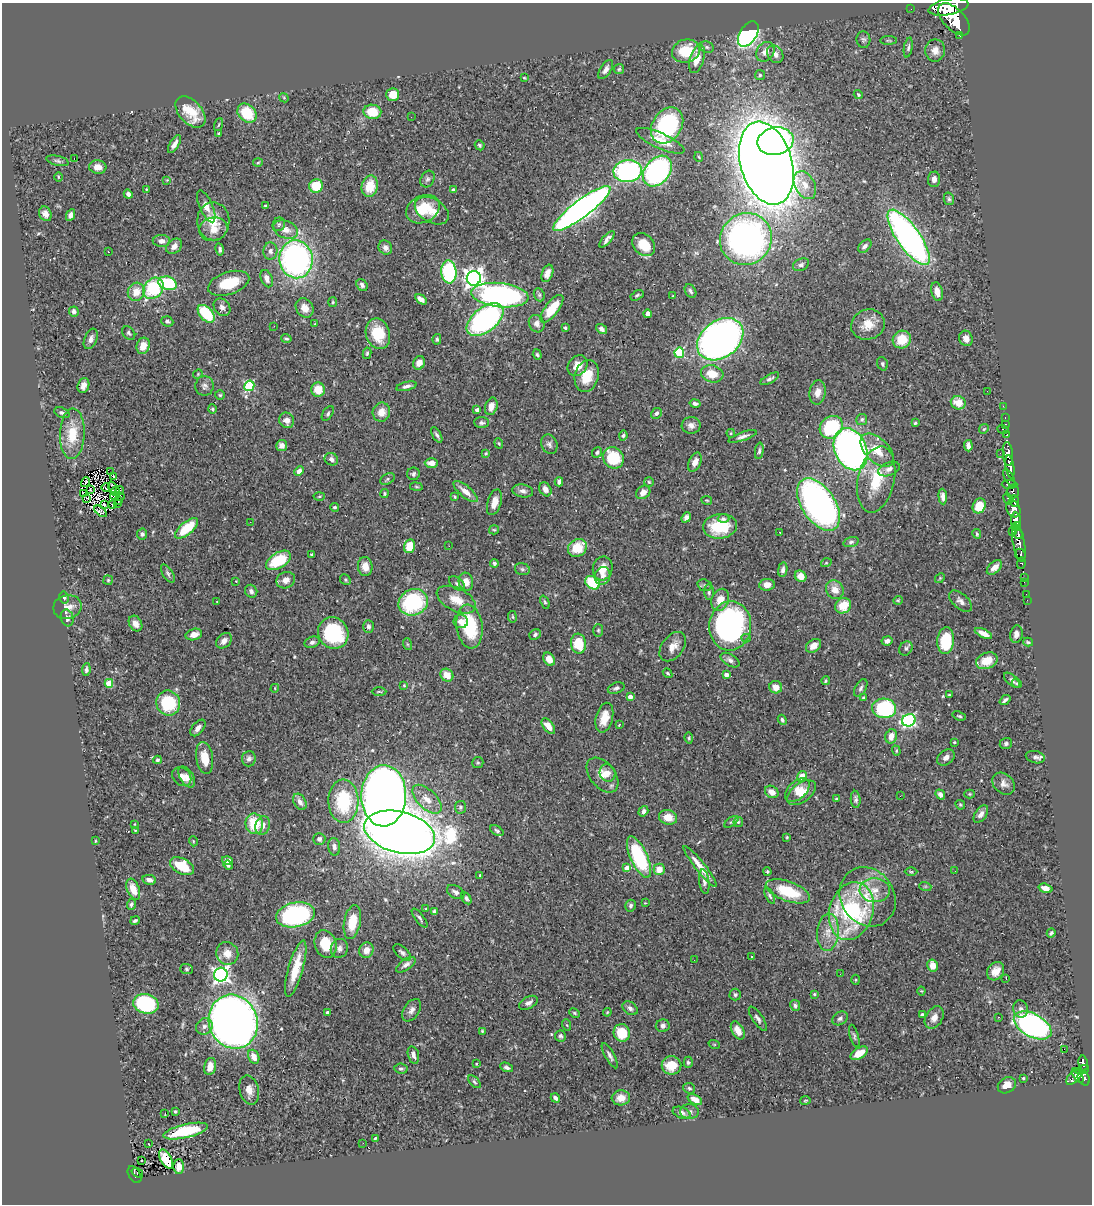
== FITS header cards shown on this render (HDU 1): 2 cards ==
NAXIS1  =                 1090
NAXIS2  =                 1202

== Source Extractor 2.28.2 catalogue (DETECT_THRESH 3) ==
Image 1090 x 1202 px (HDU 1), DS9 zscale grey, 1 PNG px = 1 image px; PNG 1094 x 1206 px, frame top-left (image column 1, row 1202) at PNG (2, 3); each listed source drawn as its Kron ellipse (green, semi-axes under 4 px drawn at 4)
Background 0.737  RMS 0.029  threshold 0.0865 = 3 sigma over >= 5 px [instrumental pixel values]
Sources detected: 497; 2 with non-positive FLUX_AUTO (blend fragments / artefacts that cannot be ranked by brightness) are neither listed nor drawn; the other 495 listed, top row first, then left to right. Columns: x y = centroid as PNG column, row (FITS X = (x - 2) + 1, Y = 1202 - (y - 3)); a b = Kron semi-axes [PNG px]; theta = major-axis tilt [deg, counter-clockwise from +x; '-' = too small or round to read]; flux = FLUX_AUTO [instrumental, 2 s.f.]
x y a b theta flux
948 7 20 8 11 4700
911 9 2 2 - 8.2
954 19 20 10 -46 5100
748 34 14 8 57 470
960 35 3 3 - 68
863 40 8 7 - 4.4
888 40 8 3 1 2.4
707 47 7 5 -22 4.5
908 48 10 4 81 4.6
935 50 11 10 - 15
686 51 14 11 15 63
765 52 10 8 53 16
775 54 9 7 -51 11
697 59 15 7 73 30
619 69 5 5 - 2.7
606 70 11 5 57 9.1
760 75 5 5 - 3
524 78 3 2 - 1.5
393 94 6 6 - 33
858 95 5 3 - 2.5
284 98 5 3 - 1.9
190 112 18 11 -48 47
372 112 9 7 -8 45
247 113 10 8 -44 65
411 117 2 2 - 2.1
218 125 7 3 71 2.1
667 125 19 14 56 230
219 134 4 3 - 3.8
660 141 26 7 -24 35
775 141 18 13 10 560
174 144 10 4 59 11
480 145 5 4 - 3.6
699 157 5 3 - 1.7
74 159 2 2 - 24
58 161 11 4 -14 4.9
258 163 5 3 - 2.2
766 163 42 25 -74 5500
98 167 8 7 - 15
628 171 14 11 7 350
657 171 17 12 49 410
58 177 4 3 - 1.6
427 179 9 6 60 5.3
934 179 7 6 - 9.8
167 180 4 4 - 1.8
805 185 15 10 -62 22
316 186 7 6 - 60
370 186 11 8 77 44
146 189 4 3 - 2.1
453 190 4 3 - 3.1
128 194 5 4 - 7.3
949 199 6 5 - 4
265 205 3 3 - 2.3
206 206 17 6 -66 19
582 208 35 8 37 1400
423 209 18 13 28 55
432 211 18 12 -30 31
45 214 7 6 - 11
71 215 6 4 63 8.4
213 221 19 16 -88 44
279 224 7 6 - 4.2
213 229 14 11 14 23
286 229 13 8 -21 19
909 237 33 11 -55 790
607 239 10 4 48 8.4
746 239 27 25 48 770
161 241 9 6 -2 11
644 245 13 10 -45 45
174 246 9 6 40 11
865 246 8 5 44 7.5
385 248 7 6 - 7.9
220 249 6 4 -79 4.8
270 251 8 7 - 8.4
108 252 3 2 - 2.5
296 259 19 16 -82 600
801 265 8 6 25 5.3
449 272 11 7 -86 200
547 273 9 5 69 12
474 278 7 7 - 1200
267 279 9 5 -70 11
168 283 9 6 -18 110
229 283 21 11 18 61
362 285 6 5 - 6.1
153 288 11 9 52 130
690 291 7 5 -58 5.6
937 291 9 5 -76 15
136 292 9 8 - 26
500 295 29 12 -6 520
539 295 7 5 -69 3.7
637 295 7 4 30 3.5
672 296 4 2 - 1.3
421 299 6 4 -33 11
333 302 5 4 - 2.6
222 307 9 7 -51 8.3
305 308 10 8 -58 18
552 309 17 6 52 55
74 312 5 4 - 7.1
206 314 10 6 -48 91
648 314 4 4 - 7.6
485 320 21 12 39 400
167 321 6 5 - 3.9
315 324 2 2 - 1.5
537 324 9 7 -61 11
868 324 17 15 20 31
274 326 2 2 - 1.3
565 328 3 3 - 3.1
601 329 6 4 -36 6.1
129 333 7 5 -46 4.2
378 334 15 12 -71 61
966 338 8 6 -72 12
91 339 11 6 67 9.7
286 339 5 4 - 2.8
437 339 5 4 - 2.9
720 339 25 18 37 1200
902 339 9 8 - 41
143 346 8 6 71 22
367 353 6 4 80 3.3
679 353 5 5 - 130
537 354 5 4 - 3.1
419 363 7 6 - 15
882 364 7 5 -70 4.1
578 366 11 9 49 20
198 374 5 4 - 1.9
712 374 11 8 -14 34
587 376 16 12 73 44
770 379 10 4 29 5.2
83 385 7 5 74 11
205 386 10 9 - 7.8
249 386 5 5 - 150
407 386 10 4 13 6.7
318 390 7 6 - 34
987 391 2 2 - 0.91
818 392 12 8 81 15
220 395 5 5 - 2.8
695 403 5 3 - 4.7
958 403 7 6 - 27
491 406 9 6 73 16
1003 406 2 2 - 8.9
212 409 4 4 - 2.3
477 410 4 4 - 12
381 412 9 8 - 20
62 413 8 5 -22 5.2
328 413 8 5 57 3.8
656 413 6 5 - 5
1005 418 3 2 - 18
862 419 5 5 - 4.7
287 420 8 7 - 15
482 423 7 5 -3 4.5
915 423 3 3 - 2.3
1005 424 3 2 - 22
691 425 9 8 - 10
831 427 12 10 43 120
984 429 5 4 - 2.8
1003 429 6 3 -14 83
731 433 4 3 - 2.2
72 434 25 12 88 54
437 435 8 4 -60 5
623 435 5 4 - 4
1007 435 3 3 - 35
743 436 14 4 19 7.7
499 443 5 4 - 2.2
549 444 10 8 -68 6.9
282 445 5 5 - 11
968 446 6 4 -85 7.8
851 449 22 16 -66 960
877 450 20 11 -45 34
759 451 8 4 82 4.5
597 452 5 5 - 4.3
486 453 4 4 - 1.9
1000 453 2 2 - 3.1
1008 454 12 5 -85 1600
613 458 11 10 - 89
331 459 7 6 - 7.4
695 462 10 6 66 13
431 463 6 4 -1 16
1010 467 11 4 -81 1300
889 469 11 6 21 8.7
299 471 5 4 - 9.2
110 472 2 2 - 1.2
413 474 6 6 - 5
114 476 3 2 - 2.5
1009 478 10 4 -61 500
388 479 8 5 29 4.2
876 479 33 18 78 80
86 482 5 2 - 1.6
559 482 4 4 - 8.5
649 482 5 5 - 3
1009 484 8 4 -3 540
416 487 6 3 -9 2.2
106 488 4 2 - 2.4
112 488 6 2 -71 3.6
545 489 7 5 -57 13
90 490 3 2 - 2.4
120 490 4 2 - 1.6
115 491 5 3 - 2.2
465 491 15 5 -40 19
523 491 10 6 -10 8.5
1013 491 7 6 - 470
643 492 8 6 38 14
83 494 3 2 - 1.4
384 494 4 4 - 2.5
115 496 4 3 - 1.1
319 496 5 3 - 2.1
120 497 2 2 - 1.3
455 497 4 3 - 2.5
943 497 8 4 -85 8.2
86 498 3 2 - 1.1
1008 499 6 3 -67 150
707 500 5 3 - 1.8
118 501 3 2 - 0.14
1014 501 6 3 -83 390
494 502 13 7 72 19
112 504 4 3 - 3.3
117 504 2 2 - 0.65
819 504 29 16 -56 800
105 505 4 2 - 2
979 506 8 6 63 38
334 507 4 4 - 3.1
1013 509 9 6 -61 1000
101 511 7 4 -39 0.77
686 517 5 4 - 9.6
723 518 6 4 0 4.5
1016 520 8 5 -88 2200
250 522 2 2 - 3.2
720 526 17 12 6 86
1016 526 5 3 - 700
187 528 14 6 40 70
494 530 5 4 - 2.2
1012 531 4 2 - 100
780 533 3 2 - 3
142 534 5 5 - 4.4
977 534 5 3 - 2.2
1018 534 5 3 - 350
851 542 8 5 15 4.2
1019 543 19 6 -80 1100
409 546 7 5 75 43
449 546 2 2 - 8.5
577 548 10 8 36 51
1020 554 6 5 - 310
311 555 4 3 - 2.2
278 560 14 8 32 78
494 563 4 4 - 5.6
826 563 5 3 - 1.9
1021 563 6 3 75 120
365 567 9 7 -83 21
994 567 9 5 43 14
603 568 12 10 76 27
522 569 8 5 -15 4.4
783 570 7 4 80 6.6
168 573 10 5 -58 5.1
602 576 9 7 65 9.7
801 576 6 5 - 21
1024 577 2 2 - 7.5
940 578 5 4 - 2.1
108 580 5 4 - 2.5
286 580 9 8 - 13
345 580 6 5 - 2.9
236 581 3 3 - 1.2
466 582 9 7 -80 16
1024 582 2 2 - 8.7
457 583 9 5 -37 5.3
593 583 8 6 -34 85
705 585 7 5 -20 4.8
767 585 8 6 6 15
835 590 9 8 - 20
251 591 6 6 - 6.8
709 592 8 5 -85 4.6
1026 594 2 2 - 6.2
64 597 6 4 -76 3.5
456 600 21 11 -26 33
720 600 11 8 67 24
898 600 5 4 - 2.2
1027 600 2 2 - 2.9
960 601 13 7 -42 9
217 602 3 3 - 1.7
413 602 15 13 24 180
545 602 7 4 -67 3.1
843 606 8 7 - 37
67 607 14 12 12 19
512 617 6 3 -81 2
67 618 8 6 -76 6.4
461 621 7 6 - 12
135 623 8 6 -59 13
368 626 6 5 - 5.5
730 626 24 21 84 420
469 627 22 13 -82 110
598 630 6 5 - 3.1
333 633 16 14 -52 150
983 633 9 4 -26 14
194 634 8 5 16 17
1016 634 8 6 79 9
535 635 6 5 - 4.2
746 638 5 4 - 2.9
224 641 9 6 44 11
887 641 5 4 - 10
946 641 13 8 84 89
312 642 8 5 18 5.6
1028 642 5 3 - 3.2
407 644 6 4 -71 2.2
579 644 10 7 -81 57
813 646 8 6 36 19
673 647 16 10 52 20
906 648 7 6 - 5.3
549 659 7 5 -57 17
730 660 10 6 -30 7
987 661 11 8 21 37
86 670 6 4 83 4.6
667 673 5 3 - 2.4
447 675 7 6 - 21
726 675 4 4 - 13
1012 680 10 5 -41 5.6
826 681 4 3 - 2.4
109 683 4 4 - 47
1017 683 5 4 - 2.6
404 685 3 3 - 1.7
776 687 6 6 - 15
275 688 4 3 - 1.7
616 688 9 5 19 5.4
861 688 10 5 61 5.2
379 692 7 3 0 2.4
949 695 3 2 - 1.9
630 697 4 4 - 19
864 698 3 3 - 4.4
1005 700 6 3 40 4.7
168 703 12 12 - 97
884 708 12 9 -3 180
959 716 7 3 -18 2.8
604 718 15 8 75 26
782 720 5 4 - 4.3
909 720 7 6 - 350
619 725 3 2 - 2.8
548 726 9 5 -52 23
198 728 10 5 50 9.2
891 736 7 5 76 18
689 738 5 4 - 2.5
954 742 4 3 - 1.8
1006 744 6 5 - 4.4
896 751 5 4 - 2.4
946 757 10 7 38 10
1035 757 10 6 -13 6.2
205 758 16 8 -81 31
249 759 8 7 - 6.3
157 760 4 3 - 4.1
478 763 5 5 - 2.9
607 773 9 8 - 11
603 775 20 12 -51 26
802 776 5 4 - 19
182 777 10 8 -43 15
187 777 11 6 -58 13
1004 784 12 9 -41 12
797 790 14 9 42 21
772 792 7 5 -35 20
801 793 17 9 37 24
970 794 5 4 - 2.3
940 795 5 4 - 7.6
384 796 30 22 89 2500
900 796 3 2 - 2.2
427 799 18 9 -44 24
836 799 3 3 - 2
856 799 8 5 -85 5
343 801 22 15 -89 140
300 802 9 6 -60 10
960 805 5 4 - 2.7
460 807 6 5 - 4.9
643 811 5 4 - 6.7
981 814 10 5 54 8.8
668 817 9 7 -17 25
731 822 8 4 35 3.7
738 822 5 5 - 2.7
134 824 3 2 - 1.3
254 824 10 8 -82 62
263 825 9 7 71 12
135 830 4 3 - 1.5
497 831 7 4 -33 3.6
400 832 36 20 -14 6100
787 837 3 2 - 1.9
319 839 6 6 - 6.9
95 841 4 3 - 1.8
193 841 5 3 - 1.8
334 847 9 6 -81 7.7
639 857 22 8 -65 170
228 860 5 4 - 7.6
228 865 5 4 - 5.2
182 866 13 7 -28 62
700 866 26 5 -52 27
627 868 4 4 - 25
659 869 5 5 - 26
955 871 2 2 - 1.4
767 872 4 3 - 2.7
911 872 6 4 -1 2.2
480 875 3 3 - 2.3
149 880 7 5 -11 9.4
704 882 12 5 -82 7.4
925 886 6 4 -18 2.1
1045 888 7 4 -17 15
133 889 11 6 -68 29
875 890 15 12 -3 27
788 891 23 10 -20 79
456 892 9 6 -31 6.8
770 896 9 4 -65 4.4
868 897 31 27 -57 93
466 898 6 4 -58 4.5
645 903 3 3 - 1.4
131 904 5 4 - 4.1
631 906 6 5 - 4.6
426 909 3 3 - 1.7
851 911 29 22 73 320
435 912 4 3 - 6.2
295 915 20 12 11 320
420 918 11 4 -52 5.2
135 921 5 3 - 3.4
352 922 17 8 79 44
828 932 19 11 85 29
1051 933 4 3 - 3.3
326 944 14 10 -71 46
339 948 10 8 66 8.7
366 950 8 7 - 17
227 953 11 11 - 23
402 953 10 5 -41 5.6
752 956 3 3 - 8.5
694 960 3 2 - 2.1
406 965 11 5 35 8.6
933 965 6 5 - 21
296 968 29 7 74 51
187 969 6 5 - 3.4
996 971 10 8 53 20
840 974 3 2 - 1.4
221 975 7 7 - 660
1006 978 3 2 - 1.7
856 980 5 3 - 1.8
921 991 4 4 - 1.8
814 994 4 4 - 2.5
735 995 6 5 - 4.2
528 1003 10 6 28 8
146 1004 13 9 -15 220
795 1006 6 5 - 5.2
630 1008 8 6 -37 7.2
1021 1009 9 7 -76 6.6
411 1010 12 7 57 11
328 1012 3 3 - 6.8
607 1012 4 3 - 1.9
574 1013 5 3 - 2.5
922 1015 4 3 - 4.2
999 1017 3 2 - 1.8
840 1018 8 6 34 5.4
934 1018 12 8 60 14
758 1019 14 5 -56 7.7
233 1022 27 24 -70 2100
567 1025 6 3 -70 2.1
1033 1025 20 11 -29 570
204 1026 8 7 - 8.6
663 1026 7 6 - 7.6
738 1030 10 6 -62 18
482 1031 4 4 - 2.4
622 1033 9 8 - 52
560 1036 5 5 - 4.4
854 1036 12 3 -74 3.9
714 1044 6 3 -18 1.9
1064 1049 2 2 - 1200
859 1053 9 5 32 31
413 1055 9 5 -74 9
610 1056 14 4 -61 7.5
254 1057 7 5 -65 19
688 1062 5 4 - 3.8
1083 1063 7 4 -79 220
477 1064 4 2 - 1.4
672 1065 10 9 - 38
210 1066 9 6 78 20
507 1067 7 4 -23 4.9
401 1069 7 5 -7 4.2
1082 1070 7 3 22 240
1078 1076 8 4 -58 420
1074 1077 10 5 45 370
1023 1078 3 3 - 2.6
1084 1078 7 5 -61 460
474 1082 8 4 -46 3.5
1007 1085 9 7 34 20
689 1088 6 5 - 3.2
249 1090 15 9 -75 16
555 1098 5 3 - 6.6
621 1098 9 7 4 16
695 1100 8 4 -29 13
805 1100 5 2 - 1.6
175 1111 4 3 - 2.4
689 1111 9 7 1 6.1
165 1113 3 2 - 2.7
682 1113 9 5 -19 6.7
186 1131 23 6 13 110
375 1138 4 2 - 2.8
363 1143 2 2 - 3
149 1144 3 2 - 1.1
166 1159 11 5 -59 52
141 1161 3 2 - 3
179 1166 7 5 88 8.6
137 1173 6 3 -36 37
135 1175 9 6 -59 98
At the frame edge (FLAGS 8, measured only in part): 1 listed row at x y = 948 7
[2 non-positive-flux detections neither listed nor drawn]